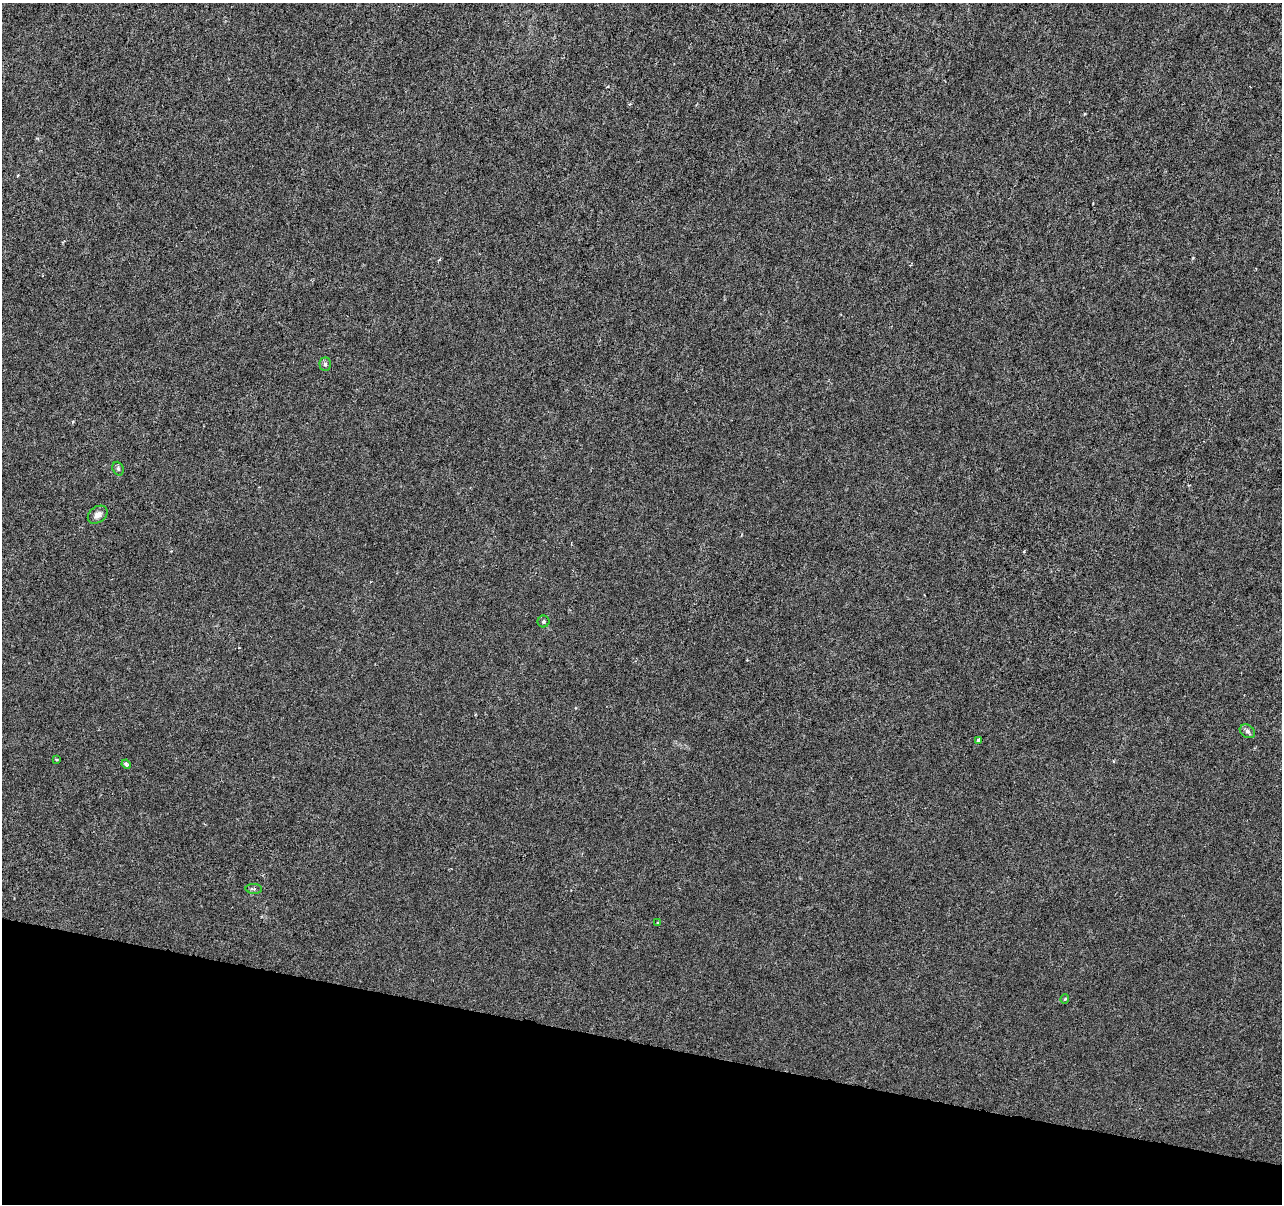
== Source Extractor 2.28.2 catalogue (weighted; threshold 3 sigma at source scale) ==
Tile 15 of 4 x 4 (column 3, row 4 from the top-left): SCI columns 2570-3849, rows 284-1485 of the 5130 x 5314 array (HDU 1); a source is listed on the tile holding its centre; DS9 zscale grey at full resolution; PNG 1284 x 1206 px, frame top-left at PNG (2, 3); each listed source drawn as its Kron ellipse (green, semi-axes under 4 px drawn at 4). Shown black and unused: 13% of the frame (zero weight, under 3 of 6 exposures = <1% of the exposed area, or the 3 px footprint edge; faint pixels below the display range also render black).
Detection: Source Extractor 2.28.2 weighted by HDU 2 'WHT'; one run over the whole footprint, this tile lists its part. Background -1.39e-04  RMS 0.0012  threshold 0.0051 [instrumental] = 3 sigma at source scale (4.09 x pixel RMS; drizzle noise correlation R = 1.36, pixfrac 0.8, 0.0396/0.0396 arcsec/px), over >= 5 px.
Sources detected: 11; all 11 listed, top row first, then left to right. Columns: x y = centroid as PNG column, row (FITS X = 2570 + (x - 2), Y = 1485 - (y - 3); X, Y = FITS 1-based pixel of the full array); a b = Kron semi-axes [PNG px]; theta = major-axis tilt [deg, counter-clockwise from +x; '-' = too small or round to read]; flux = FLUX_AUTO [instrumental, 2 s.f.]
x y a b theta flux
325 364 7 5 -88 0.24
118 469 7 5 -69 0.21
98 515 11 8 37 0.58
543 621 6 6 - 0.19
1247 731 8 6 -32 0.32
978 740 4 3 - 0.28
56 759 3 3 - 0.25
126 764 5 4 - 0.3
254 889 8 5 -2 0.24
658 923 4 3 - 0.13
1065 999 5 3 - 0.27